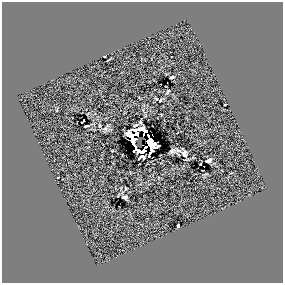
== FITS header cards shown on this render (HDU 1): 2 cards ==
NAXIS1  =                  281 /
NAXIS2  =                  281 /

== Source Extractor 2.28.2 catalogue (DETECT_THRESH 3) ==
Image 281 x 281 px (HDU 1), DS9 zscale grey, 1 PNG px = 1 image px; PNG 285 x 285 px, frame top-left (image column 1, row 281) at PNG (2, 2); no overlay
Background 0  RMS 34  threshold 102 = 3 sigma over >= 5 px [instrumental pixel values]
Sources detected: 24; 3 with non-positive FLUX_AUTO (blend fragments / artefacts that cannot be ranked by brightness) are not listed; the other 21 listed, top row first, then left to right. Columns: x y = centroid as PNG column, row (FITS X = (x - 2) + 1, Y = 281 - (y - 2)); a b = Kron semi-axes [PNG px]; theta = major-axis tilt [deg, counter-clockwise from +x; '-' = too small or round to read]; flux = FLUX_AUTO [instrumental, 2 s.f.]
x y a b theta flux
172 77 4 2 - 3500
168 91 4 2 - 2300
160 100 3 2 - 1900
225 105 3 2 - 1900
57 110 3 2 - 1300
83 121 3 2 - 1400
86 126 4 2 - 2100
100 126 3 2 - 2300
105 129 9 4 9 5400
137 134 5 4 - 8500
133 140 14 6 -73 43000
150 143 12 6 -73 53000
143 151 5 3 - 8700
172 151 6 4 0 4500
184 154 6 4 -85 6700
142 157 6 4 18 5800
208 161 5 3 - 5900
58 177 2 2 - 1600
125 188 3 2 - 1700
125 197 5 3 - 4900
178 225 3 3 - 4900
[3 non-positive-flux detections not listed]